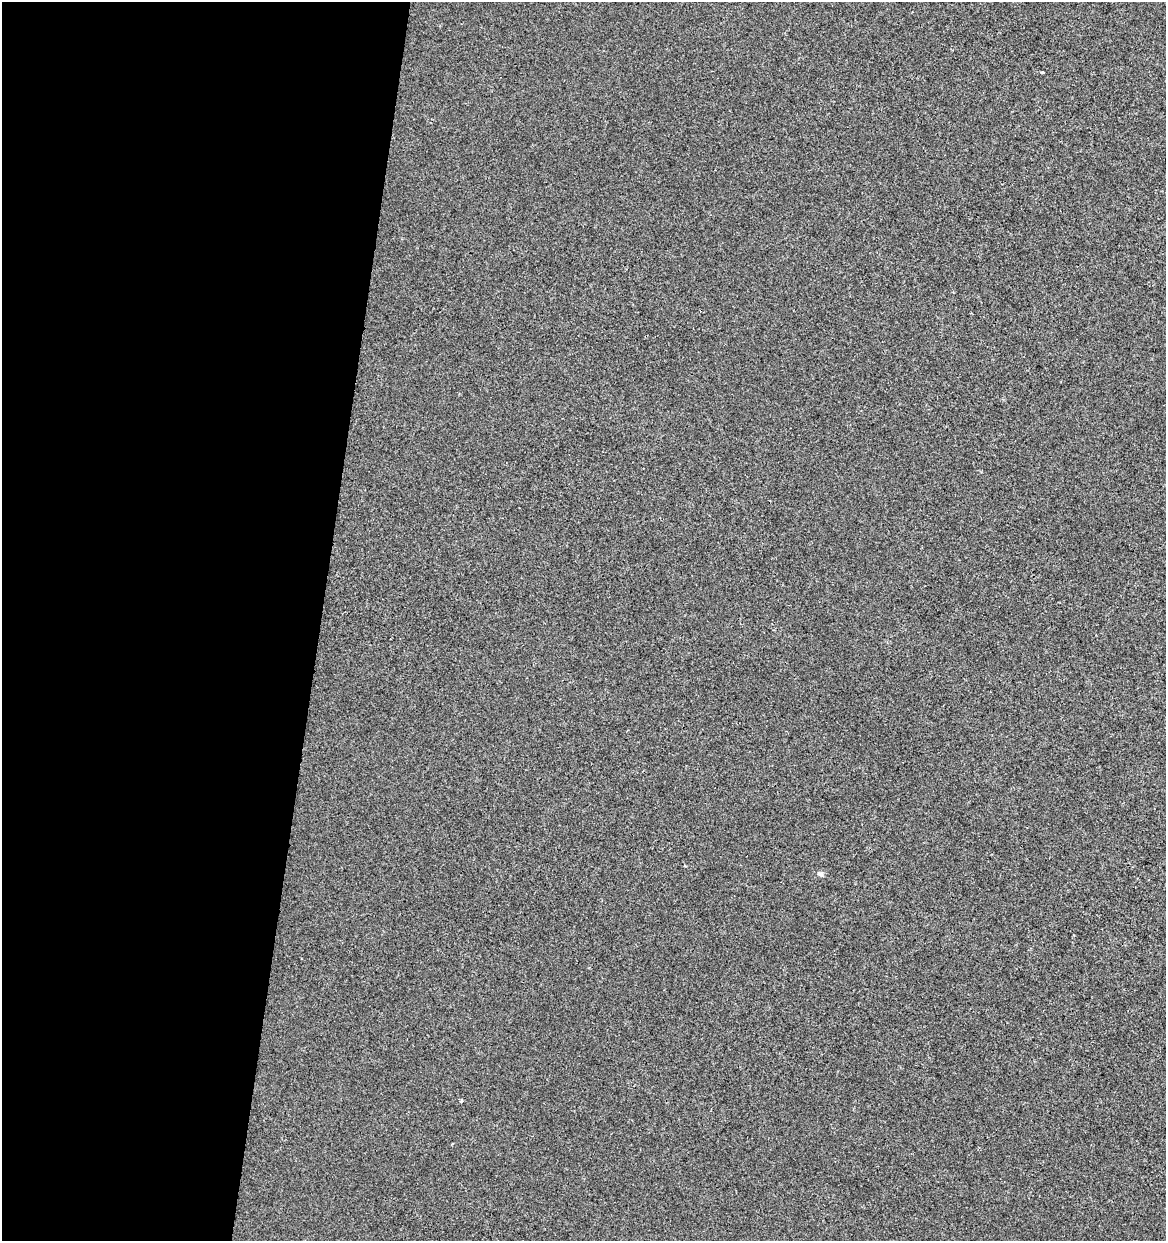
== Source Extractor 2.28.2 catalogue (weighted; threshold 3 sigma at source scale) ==
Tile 5 of 4 x 4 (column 1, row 2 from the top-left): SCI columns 283-1446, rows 2477-3715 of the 5159 x 4960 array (HDU 1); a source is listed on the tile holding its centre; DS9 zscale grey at full resolution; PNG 1168 x 1243 px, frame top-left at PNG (2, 2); no overlay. Shown black and unused: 27% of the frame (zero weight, under 2 of 3 exposures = <1% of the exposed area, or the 3 px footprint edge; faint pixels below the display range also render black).
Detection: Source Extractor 2.28.2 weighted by HDU 2 'WHT'; one run over the whole footprint, this tile lists its part. Background -6.83e-05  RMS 0.0042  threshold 0.019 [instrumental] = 3 sigma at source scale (4.5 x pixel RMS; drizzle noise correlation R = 1.50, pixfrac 1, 0.0396/0.0396 arcsec/px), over >= 5 px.
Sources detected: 3; all 3 listed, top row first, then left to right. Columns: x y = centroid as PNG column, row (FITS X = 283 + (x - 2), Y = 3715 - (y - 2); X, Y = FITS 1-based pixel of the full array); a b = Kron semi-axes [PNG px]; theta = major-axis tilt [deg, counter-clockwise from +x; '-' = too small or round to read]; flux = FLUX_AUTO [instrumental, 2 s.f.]
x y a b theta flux
1042 72 3 3 - 0.89
820 874 8 6 -8 1.2
461 1101 3 3 - 1.3